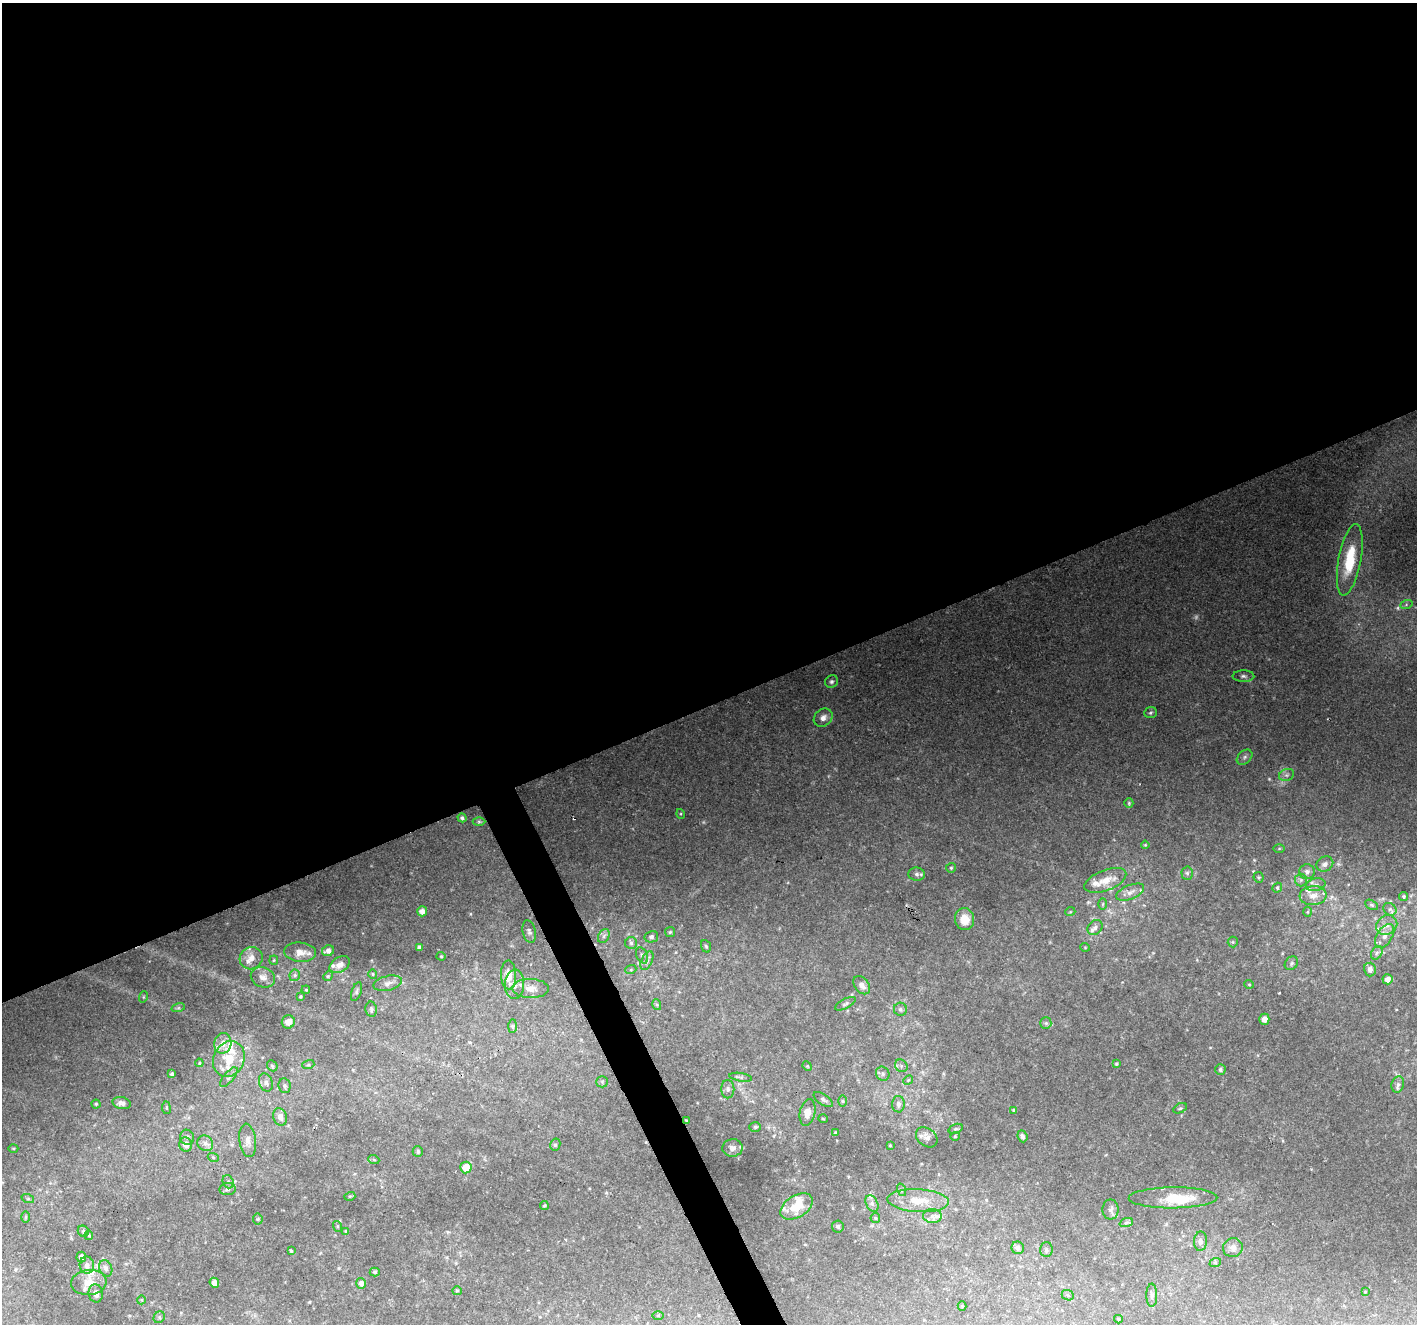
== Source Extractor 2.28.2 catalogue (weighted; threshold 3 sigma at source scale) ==
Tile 2 of 4 x 4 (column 2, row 1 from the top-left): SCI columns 1417-2831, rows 4059-5380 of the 5664 x 5527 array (HDU 1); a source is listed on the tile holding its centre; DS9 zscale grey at full resolution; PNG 1419 x 1326 px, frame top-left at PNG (2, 3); each listed source drawn as its Kron ellipse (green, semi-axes under 4 px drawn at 4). Shown black and unused: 54% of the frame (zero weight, under 2 of 3 exposures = <1% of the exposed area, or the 3 px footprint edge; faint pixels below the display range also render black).
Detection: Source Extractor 2.28.2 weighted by HDU 2 'WHT'; one run over the whole footprint, this tile lists its part. Background 0.232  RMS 0.0094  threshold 0.0423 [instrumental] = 3 sigma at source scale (4.5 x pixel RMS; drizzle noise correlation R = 1.50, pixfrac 1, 0.0396/0.0396 arcsec/px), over >= 5 px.
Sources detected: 197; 3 too faint to see at this stretch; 2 inside a brighter object's white glare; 1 cosmic-ray / hot-pixel residue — neither listed nor drawn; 16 inside a brighter listed object's ellipse — not listed separately; the other 175 listed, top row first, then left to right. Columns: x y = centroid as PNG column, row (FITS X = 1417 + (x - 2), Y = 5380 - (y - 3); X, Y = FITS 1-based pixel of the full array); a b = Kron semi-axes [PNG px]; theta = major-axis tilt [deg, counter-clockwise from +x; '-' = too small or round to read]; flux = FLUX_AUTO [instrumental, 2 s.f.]
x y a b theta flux
1350 560 36 11 79 42
1406 605 6 4 20 1.7
1243 676 11 5 -1 2.9
831 681 7 6 - 2.1
1151 713 6 5 - 1.6
823 718 10 8 39 6.2
1245 757 9 6 42 2.7
1287 775 8 6 20 2.5
1129 803 5 4 - 1.3
681 814 5 3 - 0.87
462 818 4 4 - 2.5
479 822 6 4 0 1.5
1145 845 4 3 - 0.96
1279 848 5 3 - 1
1325 864 9 7 26 4.4
951 868 5 5 - 1.4
1307 872 7 7 - 3.9
1187 873 6 5 - 2.2
917 874 8 6 -5 3.1
1259 877 5 5 - 1.3
1105 880 22 10 21 14
1301 880 6 6 - 2.4
1316 885 10 6 11 3.8
1277 888 5 4 - 1.7
1130 892 15 7 22 6.1
1313 895 13 9 5 9.1
1404 897 4 4 - 1.5
1103 904 6 4 88 1.1
1371 905 7 4 -27 1.6
1390 909 7 6 - 2.6
422 911 5 5 - 6.1
1070 912 5 3 - 0.73
1308 912 5 3 - 0.9
964 919 11 9 -88 14
1387 925 11 9 32 7
1095 927 8 6 44 3.2
529 932 11 6 -77 3.2
670 932 5 5 - 1.4
604 936 7 5 60 2.3
1385 936 13 7 58 6.6
651 937 7 5 13 2.4
1233 942 5 5 - 1.2
631 943 6 6 - 2.2
706 946 6 5 - 1.5
419 947 4 4 - 2.2
1085 947 4 3 - 0.7
328 951 6 5 - 4.5
300 952 16 9 -5 8.1
1377 953 7 5 60 2.3
642 955 8 5 -65 2.6
441 956 4 4 - 1
251 958 12 11 - 8.2
274 960 4 4 - 0.94
647 961 10 5 65 3.2
1291 963 7 6 - 2.1
340 965 11 7 31 5.6
631 969 5 3 - 1.1
1370 969 7 6 - 4.4
373 974 4 4 - 0.94
295 975 6 5 - 2
509 975 14 7 -89 12
328 976 5 4 - 1.1
263 977 12 9 -22 5.9
1388 979 5 5 - 6.4
388 983 14 7 13 5.4
514 984 15 9 87 7.4
1249 984 5 4 - 1.1
862 985 10 7 -52 6.3
531 989 18 9 0 7.7
306 990 4 3 - 0.8
356 992 10 4 71 1.9
143 997 6 3 71 0.92
300 997 4 3 - 1.2
845 1004 11 5 27 2.2
657 1005 5 3 - 1.1
178 1008 7 4 18 1.5
371 1009 7 5 -80 1.9
900 1009 6 6 - 2.6
1264 1019 5 5 - 5.5
288 1022 7 6 - 6.4
1046 1023 6 5 - 1.9
512 1026 7 4 90 1.8
223 1043 10 8 78 7.9
229 1059 18 15 65 24
199 1063 4 4 - 1
1116 1064 4 4 - 1.3
308 1065 6 4 18 1.2
272 1066 6 4 -47 1.3
807 1066 5 4 - 0.88
901 1066 7 6 - 2.4
1220 1070 5 5 - 1.8
172 1074 4 3 - 1.9
883 1074 7 6 - 2.8
229 1077 12 5 50 3.1
741 1077 11 3 -9 1.9
908 1080 5 4 - 1.1
266 1082 9 6 -69 3.9
602 1082 6 6 - 1.6
1398 1084 8 6 73 3.1
285 1086 7 6 - 2.1
728 1089 9 6 -90 2.9
823 1100 11 5 -35 2.7
842 1101 6 4 -89 1.1
122 1103 9 6 -13 4.4
96 1104 4 4 - 1.1
898 1104 8 6 88 3.9
166 1108 6 3 -82 1
1180 1108 7 4 28 1.5
1013 1110 4 4 - 0.94
808 1112 13 7 79 8.6
280 1117 9 6 -73 5.8
823 1119 5 3 - 0.71
686 1120 3 3 - 0.94
755 1127 6 4 -1 1.4
956 1129 7 4 19 1.6
835 1133 4 4 - 1.1
955 1136 4 4 - 0.94
1022 1136 6 4 -67 3.1
187 1137 7 7 - 2.8
927 1137 12 8 -39 5.5
248 1140 17 8 -82 6.9
205 1143 8 7 - 4.1
186 1145 7 6 - 7.1
555 1145 6 5 - 1.9
890 1145 3 2 - 0.74
13 1148 5 3 - 1
733 1148 10 9 - 4.2
418 1152 5 5 - 2.1
213 1157 5 3 - 1.1
374 1160 5 3 - 0.93
466 1168 6 5 - 14
228 1182 7 5 -70 2.2
227 1189 8 6 6 2.7
902 1190 6 4 -71 1.6
350 1196 5 3 - 0.97
1173 1198 44 10 1 27
28 1199 6 4 -18 1.2
918 1201 31 11 -3 21
872 1203 9 6 -64 3.6
544 1205 4 4 - 1.2
797 1206 18 11 32 20
1111 1210 10 8 -90 3.4
932 1216 9 7 -5 4.7
26 1217 6 4 89 1.3
875 1218 5 5 - 1.2
258 1219 5 5 - 1.3
1126 1223 7 4 19 1.8
337 1226 5 3 - 0.97
838 1226 6 6 - 2
83 1231 6 5 - 1.9
346 1231 3 3 - 1.2
89 1235 5 4 - 0.98
1200 1241 10 6 87 3.3
1018 1248 6 6 - 3.7
1233 1248 10 9 - 5.2
1046 1250 7 6 - 2.4
291 1251 3 3 - 1
81 1257 5 5 - 5.9
1215 1263 6 4 18 1.4
87 1265 8 7 - 5.8
106 1268 8 6 -65 3.5
375 1272 5 4 - 1.5
89 1282 18 12 6 14
214 1283 5 4 - 4.9
361 1283 5 5 - 4.1
457 1291 5 4 - 1.1
1365 1292 3 3 - 0.78
96 1293 9 7 -83 5.8
1068 1295 6 5 - 1.5
1152 1295 11 5 -89 2.8
141 1300 4 4 - 1.1
962 1306 4 4 - 0.94
658 1315 5 4 - 1
159 1317 6 5 - 1.7
1118 1319 4 4 - 0.94
Overlapping masked pixels (flux is a lower limit): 1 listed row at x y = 686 1120
Unlisted compact peaks at least as high as the median listed source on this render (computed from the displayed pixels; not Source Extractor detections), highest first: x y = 1253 871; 1279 993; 703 822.